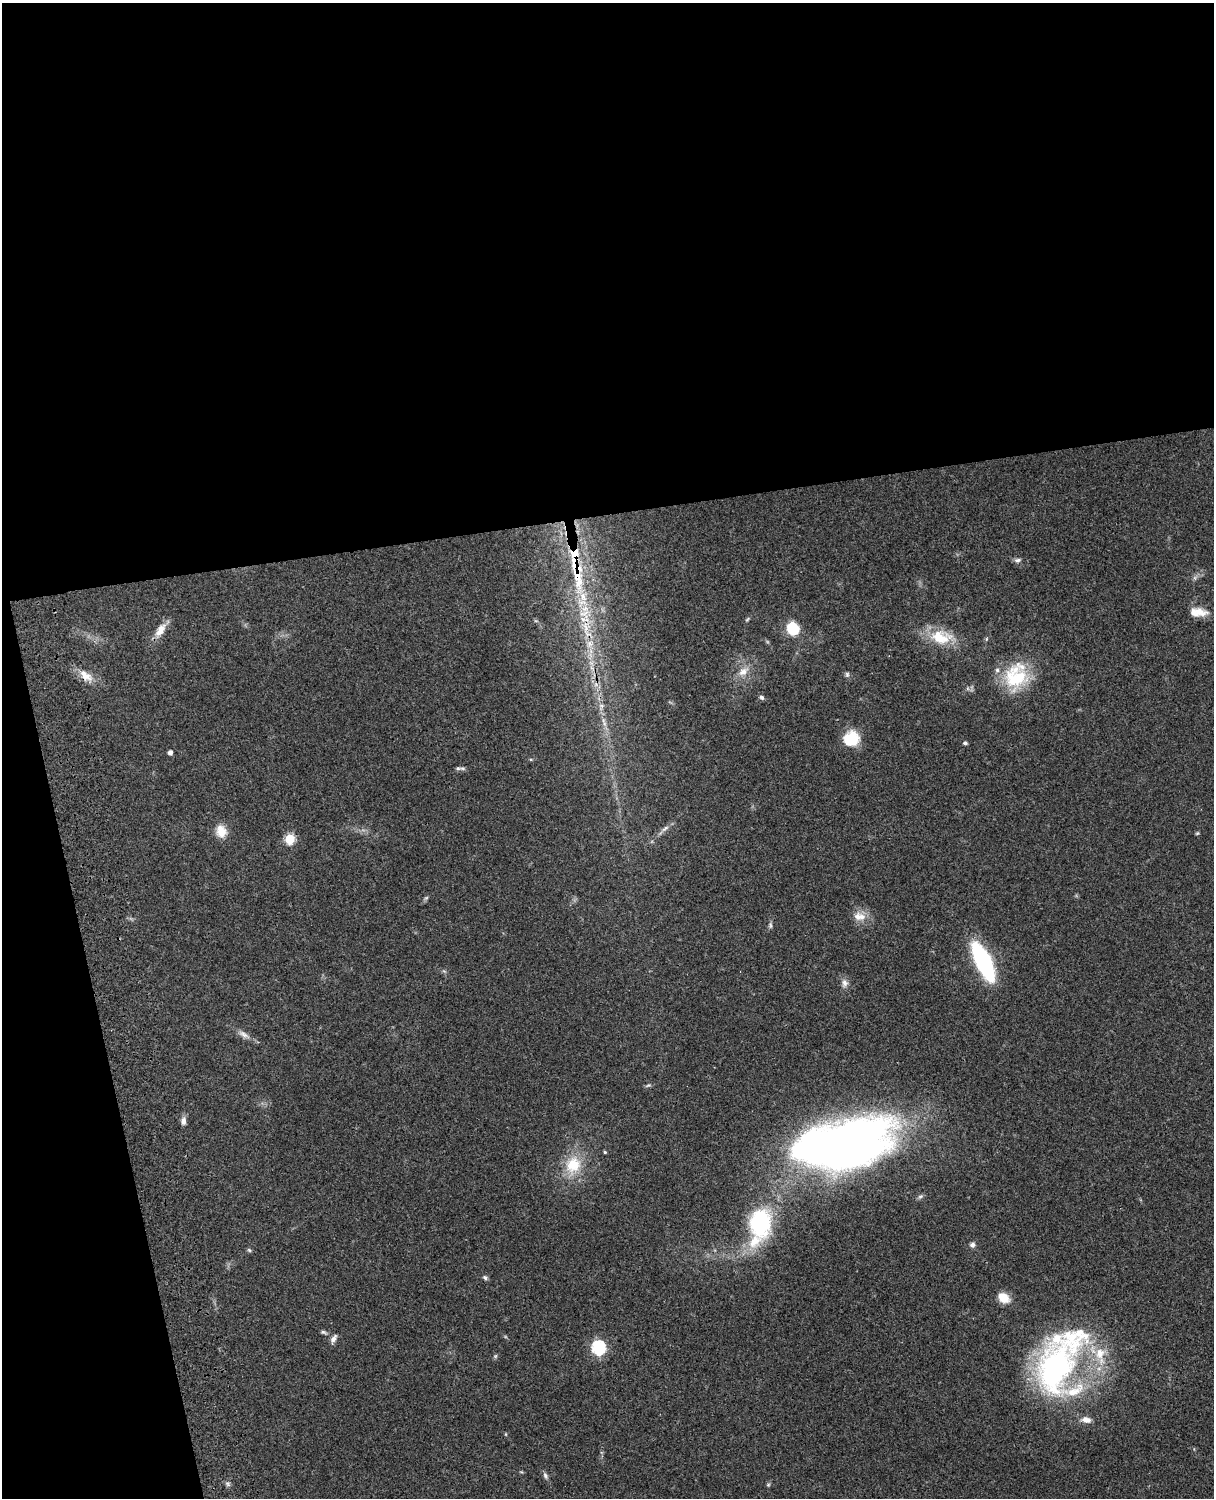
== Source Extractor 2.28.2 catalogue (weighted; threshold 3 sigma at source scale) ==
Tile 1 of 4 x 3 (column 1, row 1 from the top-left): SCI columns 122-1333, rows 3268-4763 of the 5087 x 4926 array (HDU 1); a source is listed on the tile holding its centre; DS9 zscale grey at full resolution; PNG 1216 x 1500 px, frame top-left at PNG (2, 3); no overlay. Shown black and unused: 39% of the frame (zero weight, under 3 of 4 exposures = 6% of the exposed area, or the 3 px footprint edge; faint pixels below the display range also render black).
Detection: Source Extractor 2.28.2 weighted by HDU 2 'WHT'; one run over the whole footprint, this tile lists its part. Background 0.104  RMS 0.0065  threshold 0.0292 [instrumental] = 3 sigma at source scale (4.5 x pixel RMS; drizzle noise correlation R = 1.50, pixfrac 1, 0.05/0.05 arcsec/px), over >= 5 px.
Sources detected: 62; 1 inside a brighter object's white glare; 1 cosmic-ray / hot-pixel residue — not listed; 10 inside a brighter listed object's ellipse — not listed separately; the other 50 listed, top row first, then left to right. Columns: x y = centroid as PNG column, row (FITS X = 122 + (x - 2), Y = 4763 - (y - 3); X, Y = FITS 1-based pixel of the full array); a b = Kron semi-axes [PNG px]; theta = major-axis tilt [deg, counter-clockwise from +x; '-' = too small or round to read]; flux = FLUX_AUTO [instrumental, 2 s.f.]
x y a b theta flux
575 560 80 18 -82 71
1018 560 9 6 10 1.9
1195 578 7 4 -72 1.2
1200 612 21 10 -18 8.3
747 619 7 4 45 0.88
793 628 11 10 - 24
160 630 21 9 57 7.3
941 637 29 19 -5 21
589 644 11 8 63 4.8
743 671 16 10 38 7.2
847 674 7 5 -89 1.3
86 676 22 12 -37 9
1016 676 35 28 70 37
761 697 7 5 -35 1.5
602 706 11 5 77 2.7
604 724 9 4 -82 2.4
852 739 12 11 - 28
965 743 4 4 - 1.5
170 752 4 4 - 2.7
462 768 8 6 4 1.7
665 828 12 5 35 2.7
221 831 16 13 -74 8.7
1197 833 5 4 - 0.75
290 839 5 5 - 40
426 898 7 4 44 1.1
859 916 18 11 -6 7.7
770 925 9 5 -89 1.4
983 962 25 9 -64 160
844 983 12 8 -88 3.3
243 1034 16 7 -29 4
648 1085 9 4 18 1.1
183 1121 10 6 89 3.1
838 1145 96 43 10 540
605 1152 4 3 - 0.84
573 1165 27 22 67 23
759 1223 29 21 89 67
972 1245 7 6 - 2.2
249 1250 6 5 - 0.99
485 1278 6 6 - 1.4
1003 1298 14 10 -34 9.3
324 1332 9 5 -20 1.4
333 1339 13 6 63 2.8
598 1347 6 6 - 100
495 1356 6 5 - 0.92
1055 1370 67 43 73 160
1086 1420 12 7 -9 4.7
506 1434 5 3 - 0.56
545 1475 10 6 -63 1.9
228 1484 7 4 -89 1.4
768 1485 5 5 - 0.91
Overlapping masked pixels (flux is a lower limit): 3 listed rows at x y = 575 560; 589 644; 86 676